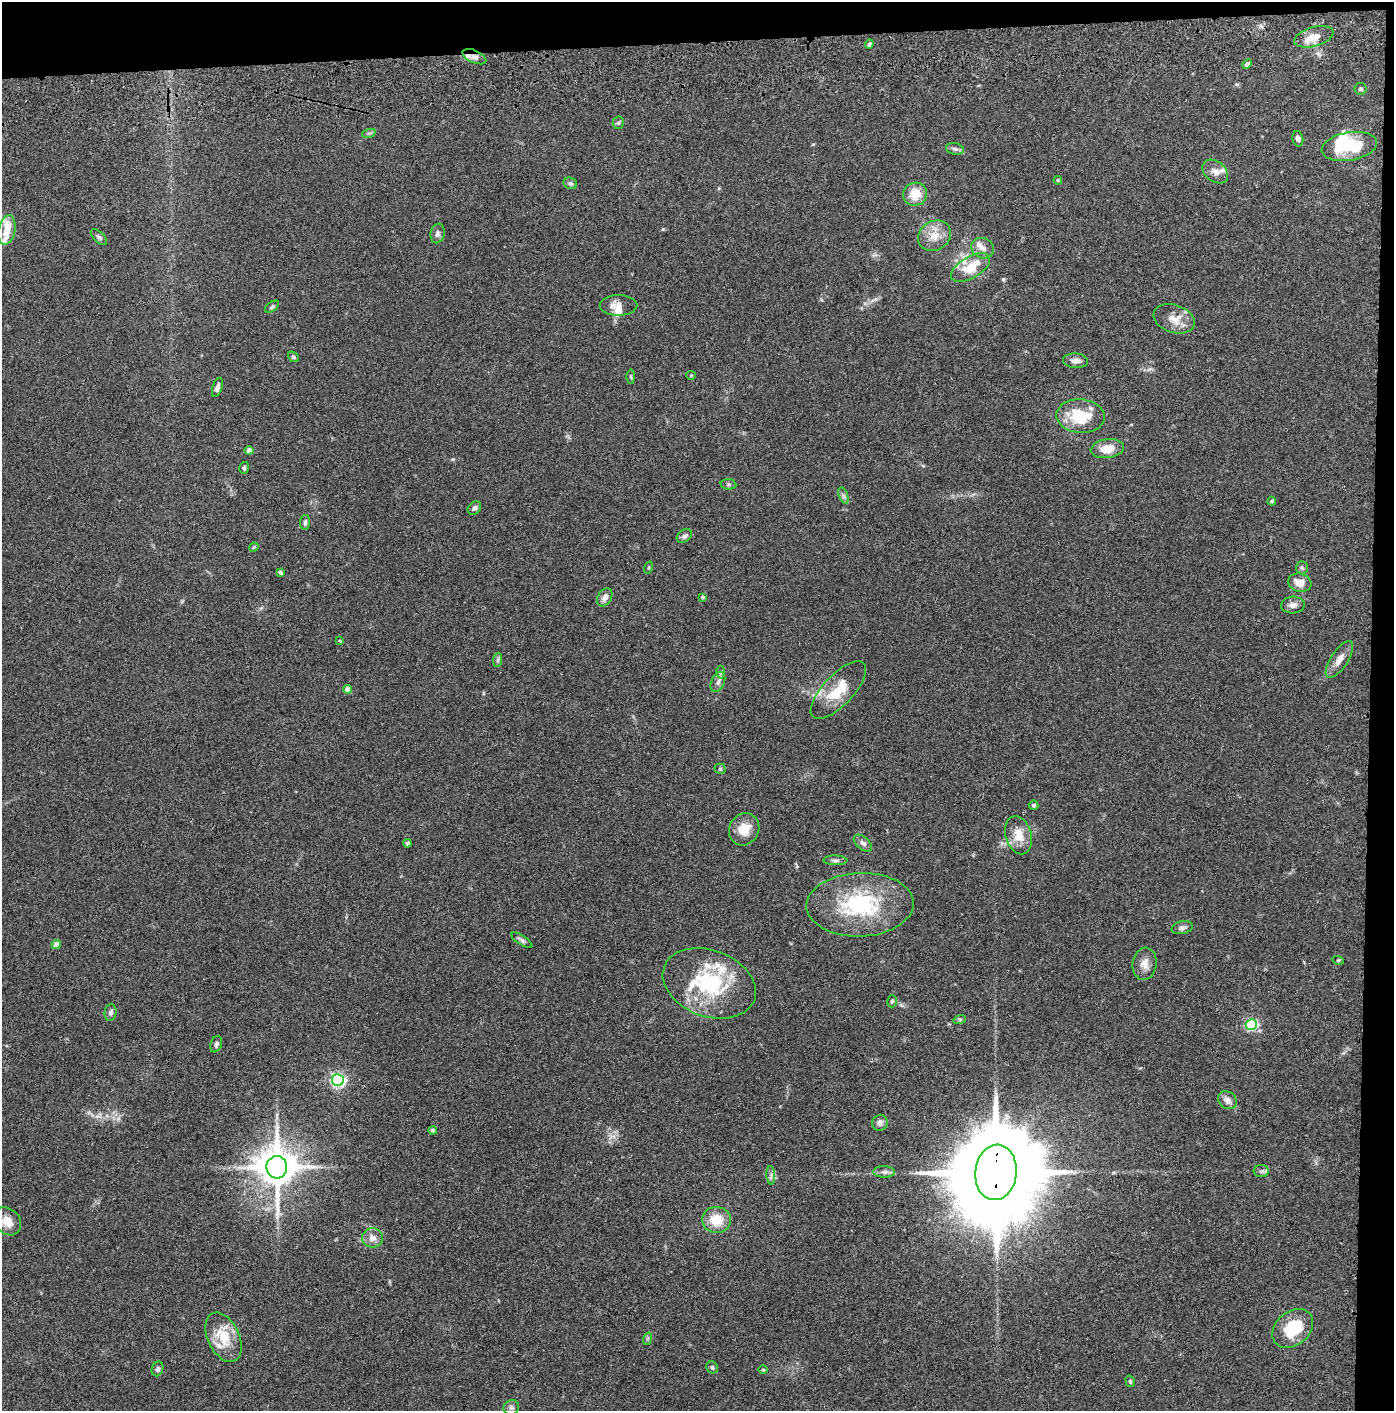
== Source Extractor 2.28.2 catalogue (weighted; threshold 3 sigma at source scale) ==
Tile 3 of 3 x 3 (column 3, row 1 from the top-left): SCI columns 2836-4227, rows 2934-4342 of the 4276 x 4457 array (HDU 1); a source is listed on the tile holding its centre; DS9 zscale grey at full resolution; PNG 1396 x 1413 px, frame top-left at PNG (2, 2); each listed source drawn as its Kron ellipse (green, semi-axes under 4 px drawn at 4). Shown black and unused: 5% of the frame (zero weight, under 3 of 4 exposures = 6% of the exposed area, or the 3 px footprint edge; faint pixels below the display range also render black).
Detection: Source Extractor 2.28.2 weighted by HDU 2 'WHT'; one run over the whole footprint, this tile lists its part. Background 0.0841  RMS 0.0061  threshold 0.0273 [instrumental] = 3 sigma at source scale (4.5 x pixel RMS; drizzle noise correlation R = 1.50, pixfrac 1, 0.05/0.05 arcsec/px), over >= 5 px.
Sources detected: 105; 2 inside a brighter object's white glare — neither listed nor drawn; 11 inside a brighter listed object's ellipse — not listed separately; the other 92 listed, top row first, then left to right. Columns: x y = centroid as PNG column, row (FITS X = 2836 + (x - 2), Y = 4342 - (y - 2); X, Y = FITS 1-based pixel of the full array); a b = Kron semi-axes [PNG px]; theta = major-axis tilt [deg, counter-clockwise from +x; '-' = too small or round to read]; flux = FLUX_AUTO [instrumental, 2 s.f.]
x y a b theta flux
1314 37 20 9 16 8.4
869 44 5 3 - 1.4
474 57 12 6 -24 3.1
1247 64 5 4 - 1.4
1361 89 6 6 - 1.1
618 123 6 5 - 1.2
369 133 7 4 17 1
1298 139 8 5 -78 2.2
1349 146 28 14 10 23
955 149 9 5 -10 1.7
1215 172 14 10 -38 4.3
1058 180 4 4 - 0.69
570 183 7 5 -26 1.4
915 194 12 11 - 11
7 230 15 8 78 6.8
438 233 10 7 79 2
935 236 17 14 31 8.7
99 237 10 5 -44 1.4
983 248 12 10 -28 3.9
971 268 21 11 30 15
619 305 19 10 0 5.8
272 307 8 4 37 1.1
1174 319 21 13 -18 8.8
293 357 6 4 -40 0.98
1075 361 12 7 -3 3.4
691 375 4 4 - 0.6
631 377 7 4 -89 0.81
217 387 10 5 73 2.3
1080 416 24 16 -4 22
1107 449 16 9 8 8.8
249 450 4 4 - 5.3
244 468 6 5 - 0.92
728 484 8 5 -5 1.2
843 495 9 4 -71 1.4
1272 501 4 4 - 1.4
474 508 7 6 - 1.7
305 522 7 5 86 1.6
684 536 8 6 37 1.9
254 547 5 4 - 0.65
649 568 6 3 71 0.63
1302 568 6 5 - 1.2
280 572 4 4 - 1.4
1300 583 12 9 -17 6.3
605 597 10 7 59 3.4
702 597 3 3 - 1
1293 605 12 8 3 3.3
340 641 4 2 - 0.54
1339 659 21 8 56 5.2
498 660 7 4 88 1.2
720 672 6 4 89 1
718 682 11 6 66 2.3
348 689 4 4 - 4.5
838 690 37 15 47 19
720 769 5 5 - 0.8
1033 805 5 4 - 1.1
744 829 17 14 59 9.9
1018 835 19 13 -74 10
407 843 4 4 - 1.4
863 843 11 6 -39 2.3
835 860 12 4 -2 1.6
860 905 54 32 2 58
1182 928 10 6 11 2.2
522 940 12 4 -33 1.6
56 944 4 4 - 7
1338 960 6 3 -17 0.62
1145 964 16 12 82 5.2
709 983 48 33 -20 52
892 1001 6 4 74 0.97
111 1012 9 6 80 1.9
960 1019 6 4 17 0.79
1251 1025 5 5 - 73
216 1044 8 5 70 1.4
338 1080 6 6 - 140
1227 1100 10 8 -37 3.7
880 1123 8 7 - 2.3
433 1130 4 4 - 1.2
277 1167 11 10 - 1900
1261 1171 8 6 0 1.5
884 1172 11 6 -1 2.3
996 1172 28 20 83 14000
771 1175 9 3 -86 1.5
716 1220 14 13 - 12
7 1221 15 12 -49 7.1
372 1238 10 9 - 4.5
1293 1329 22 17 42 23
224 1337 26 15 -64 17
647 1339 6 4 71 0.96
712 1367 6 5 - 1.1
158 1369 7 5 68 1.6
763 1370 5 3 - 0.6
1130 1381 6 4 -74 0.87
511 1407 8 7 - 1.9
Overlapping masked pixels (flux is a lower limit): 2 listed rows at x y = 474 57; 996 1172